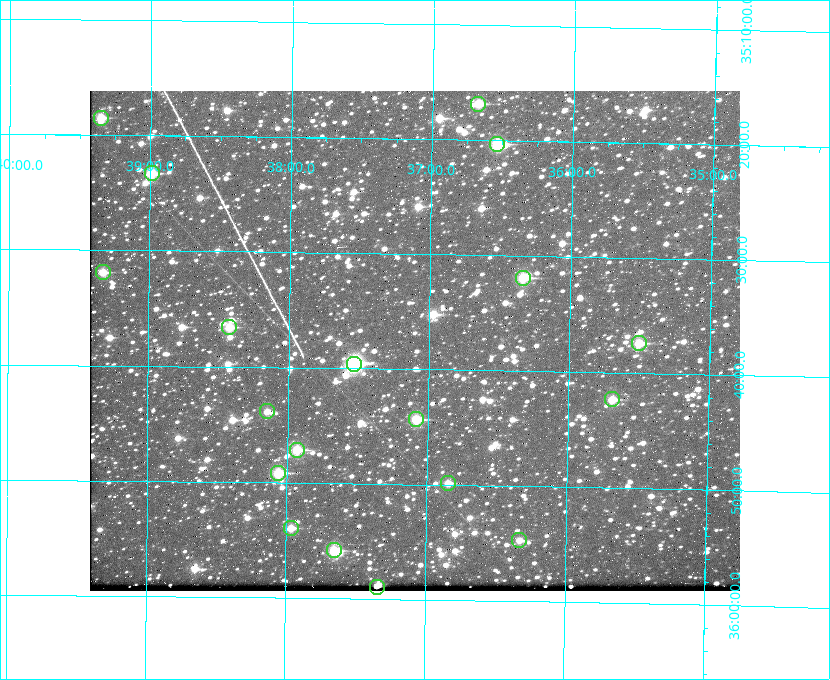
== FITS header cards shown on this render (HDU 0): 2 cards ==
NAXIS1  =                  650 / Width of table row in bytes
NAXIS2  =                  500 / Number of rows in table

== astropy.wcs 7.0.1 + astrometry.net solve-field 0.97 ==
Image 650 x 500 px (HDU 0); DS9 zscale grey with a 90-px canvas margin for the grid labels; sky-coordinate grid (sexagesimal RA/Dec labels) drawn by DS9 from the SOLVED WCS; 19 Tycho-2 reference stars matched to detected sources circled (green)
Header WCS: none
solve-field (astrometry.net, Tycho-2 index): SOLVED blind (the file carries no WCS)
Solved WCS: RA---TAN-SIP/DEC--TAN-SIP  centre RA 18:37:06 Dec +35:38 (279.28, +35.63 deg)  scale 5.21 arcsec/px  FOV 56.5' x 43.4'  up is +179 deg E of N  parity flipped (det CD > 0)
(file carries no celestial WCS; the grid is the blind solution)
Tycho-2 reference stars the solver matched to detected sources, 19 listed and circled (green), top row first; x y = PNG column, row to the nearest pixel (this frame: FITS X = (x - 90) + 1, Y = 500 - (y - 91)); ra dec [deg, ICRS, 3 dp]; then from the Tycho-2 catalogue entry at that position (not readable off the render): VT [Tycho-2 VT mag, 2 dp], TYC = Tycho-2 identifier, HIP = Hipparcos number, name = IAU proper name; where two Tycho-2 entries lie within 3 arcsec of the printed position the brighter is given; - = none
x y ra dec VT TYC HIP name
478 104 279.169 +35.281 10.53 2645-756-1 - -
101 118 279.838 +35.309 10.90 2645-842-1 - -
497 144 279.134 +35.339 9.91 2645-980-1 - -
152 173 279.747 +35.388 10.29 2645-648-1 - -
103 272 279.832 +35.532 10.61 2645-711-1 - -
523 278 279.085 +35.532 9.84 2645-710-1 - -
229 327 279.606 +35.610 10.50 2645-565-1 - -
639 343 278.877 +35.623 10.37 2632-1282-1 - -
354 364 279.382 +35.660 8.88 2649-136-1 91311 -
612 399 278.922 +35.705 10.37 2636-96-1 - -
267 411 279.537 +35.731 11.00 2649-31-1 - -
416 419 279.271 +35.739 10.27 2649-22-1 - -
297 450 279.483 +35.786 9.96 2649-1276-1 - -
278 473 279.516 +35.819 10.07 2649-1464-1 - -
448 483 279.212 +35.831 10.99 2649-1529-1 - -
291 528 279.492 +35.899 10.86 2649-1492-1 - -
519 540 279.083 +35.912 11.42 2649-1448-1 - -
334 550 279.414 +35.931 10.32 2649-1381-1 - -
377 587 279.337 +35.982 10.50 2649-1232-1 - -